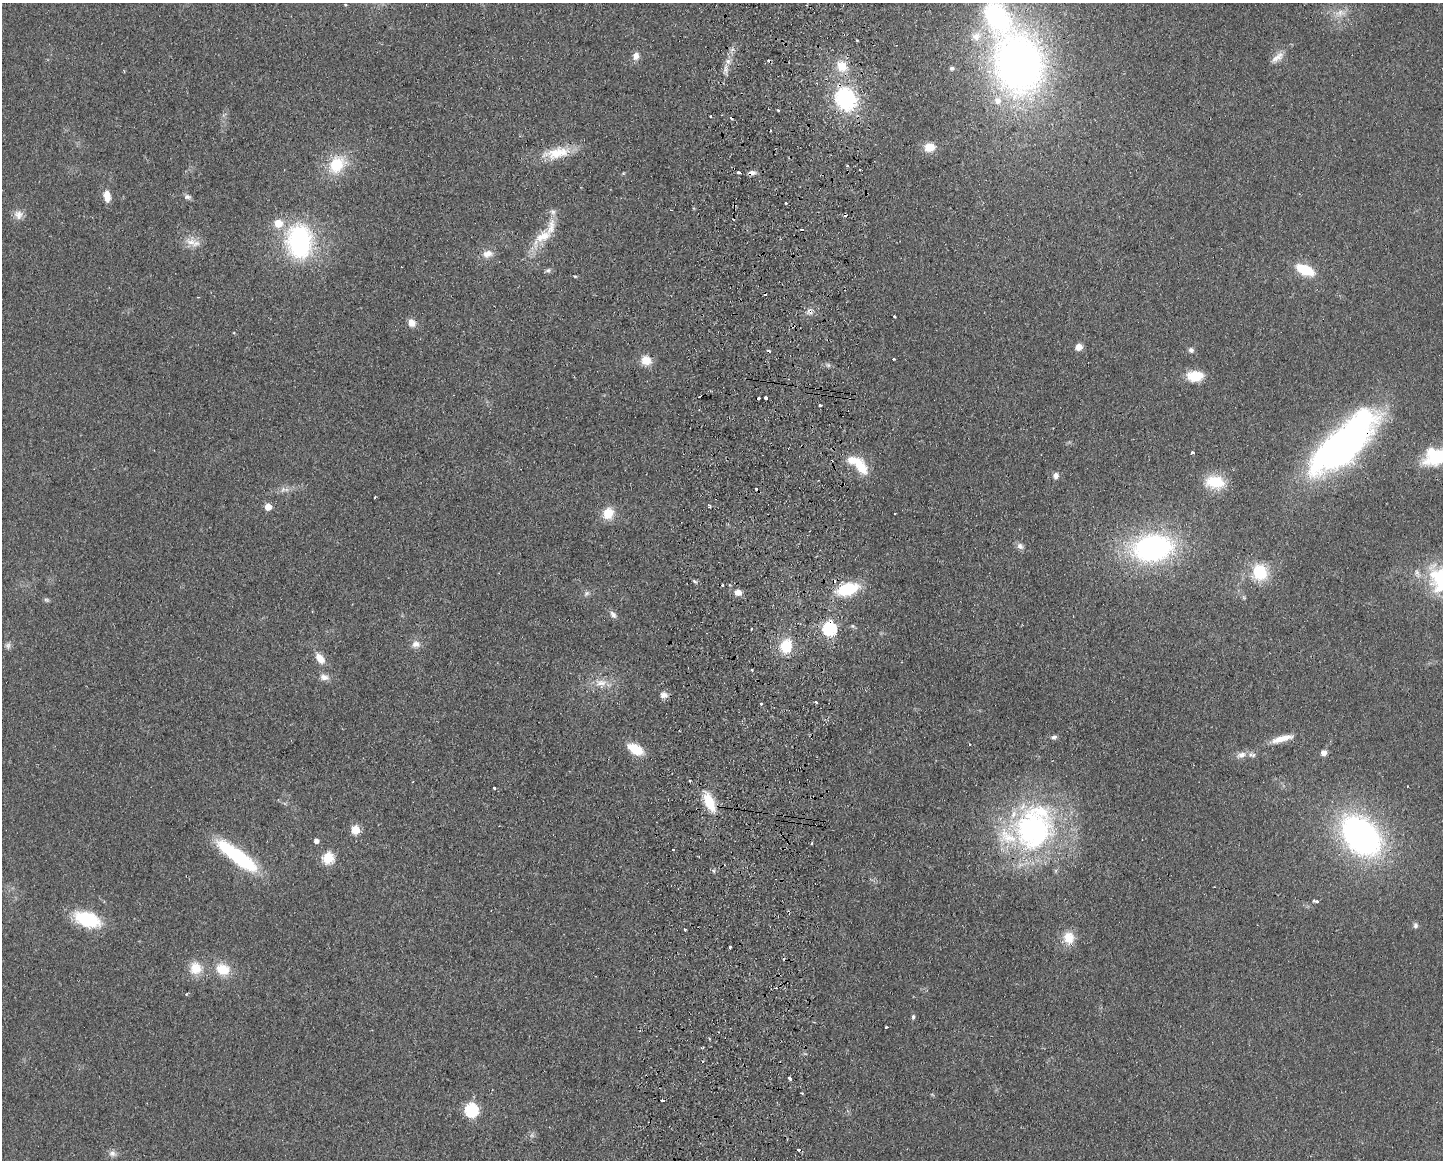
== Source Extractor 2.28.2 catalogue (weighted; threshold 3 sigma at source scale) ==
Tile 8 of 3 x 4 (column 2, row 3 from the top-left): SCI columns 1609-3049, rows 1167-2324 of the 4768 x 4648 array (HDU 1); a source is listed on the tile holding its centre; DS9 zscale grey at full resolution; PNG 1445 x 1162 px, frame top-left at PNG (2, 3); no overlay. Shown black and unused: <1% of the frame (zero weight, under 2 of 3 exposures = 3% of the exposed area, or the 3 px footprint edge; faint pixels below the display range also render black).
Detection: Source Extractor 2.28.2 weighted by HDU 2 'WHT'; one run over the whole footprint, this tile lists its part. Background 0.0805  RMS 0.0096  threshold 0.0432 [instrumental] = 3 sigma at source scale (4.5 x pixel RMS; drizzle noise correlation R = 1.50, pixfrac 1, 0.05/0.05 arcsec/px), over >= 5 px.
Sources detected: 133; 1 too faint to see at this stretch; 1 inside a brighter object's white glare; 17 cosmic-ray / hot-pixel residue — not listed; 9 inside a brighter listed object's ellipse — not listed separately; the other 105 listed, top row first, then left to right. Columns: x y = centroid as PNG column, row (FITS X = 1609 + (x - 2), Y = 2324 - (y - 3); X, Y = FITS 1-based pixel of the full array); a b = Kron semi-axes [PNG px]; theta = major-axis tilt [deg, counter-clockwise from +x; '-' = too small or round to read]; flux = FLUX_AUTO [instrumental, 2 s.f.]
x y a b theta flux
345 5 3 3 - 1.1
1340 13 16 10 14 9.8
636 56 11 9 72 5.8
1277 57 19 8 38 7.8
728 61 8 6 -70 3.9
1019 63 63 49 -78 560
842 66 14 12 -45 18
952 68 5 5 - 1.8
846 99 21 18 -60 100
778 110 3 2 - 1.9
711 117 3 3 - 3.1
770 130 3 2 - 1.3
930 147 11 9 7 15
557 153 38 14 10 28
336 164 22 17 55 36
847 166 4 3 - 0.83
739 173 4 3 - 6.3
750 173 7 3 7 6.8
107 196 14 7 -82 10
187 197 10 6 -2 2.9
786 203 3 3 - 1
553 212 9 7 -64 4.1
18 215 12 11 - 7.1
543 236 36 14 40 26
299 241 34 25 -86 140
191 242 19 9 -13 10
487 254 13 9 12 8.6
548 270 8 5 17 2.4
1305 270 15 8 -24 43
575 276 5 3 - 1
809 312 9 9 - 4.5
894 316 3 3 - 1.3
411 323 8 7 - 8.5
1079 347 7 6 - 8.2
1191 350 7 7 - 3
893 359 3 3 - 2.6
646 360 12 11 - 13
1195 376 19 11 -2 22
766 398 3 3 - 5.5
820 405 3 3 - 2.4
1343 444 83 30 43 390
1192 452 3 3 - 3.2
1438 457 39 17 25 46
862 467 18 12 -62 22
1056 476 8 6 75 4.3
1215 482 20 13 -10 33
283 489 10 7 9 4.7
375 497 3 2 - 0.9
709 505 4 3 - 4.4
268 507 5 5 - 17
608 513 13 11 65 18
1020 546 9 8 - 4.1
1153 548 36 24 10 220
1260 572 17 16 - 38
695 581 7 4 -21 1.7
848 589 22 12 16 47
738 592 6 6 - 9
586 593 8 5 45 2.7
46 600 7 5 -21 1.8
613 614 11 6 -56 3.7
752 629 3 2 - 1.3
830 629 6 6 - 170
416 644 12 9 3 6.2
8 646 9 7 -87 3.1
786 646 12 10 81 34
320 658 13 8 -54 11
752 670 3 3 - 1.6
324 677 12 8 -11 5.8
601 683 19 9 1 12
663 695 9 8 - 5.2
816 702 3 3 - 1.3
761 703 3 3 - 2.6
1054 737 6 5 - 2.7
1282 739 30 7 16 14
969 744 3 3 - 2.2
635 749 15 8 -30 29
1324 753 6 6 - 5.7
1241 755 14 8 17 6.8
495 788 3 3 - 6.8
709 802 22 10 -64 27
1033 829 58 54 86 230
355 830 5 5 - 40
1361 836 45 30 -47 300
316 841 4 4 - 5.2
812 843 3 3 - 1.2
673 850 3 3 - 2.3
238 856 51 13 -37 88
328 858 6 6 - 78
1316 901 5 3 - 4.5
87 919 23 12 -19 66
1415 925 7 6 - 2.9
685 929 3 3 - 2
1069 938 15 13 -82 17
730 947 3 3 - 2.1
195 968 16 15 - 18
223 969 14 11 -18 23
775 988 4 2 - 0.94
186 994 4 3 - 0.91
913 1017 5 4 - 2.4
886 1027 3 3 - 0.96
790 1078 4 3 - 4.4
802 1093 3 3 - 1.1
662 1100 3 3 - 4.3
471 1110 6 6 - 160
112 1153 9 9 - 4.7
Overlapping masked pixels (flux is a lower limit): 4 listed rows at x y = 750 173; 809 312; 1343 444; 830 629
Isophote crosses this tile's border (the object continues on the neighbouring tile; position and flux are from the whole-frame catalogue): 1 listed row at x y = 1438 457